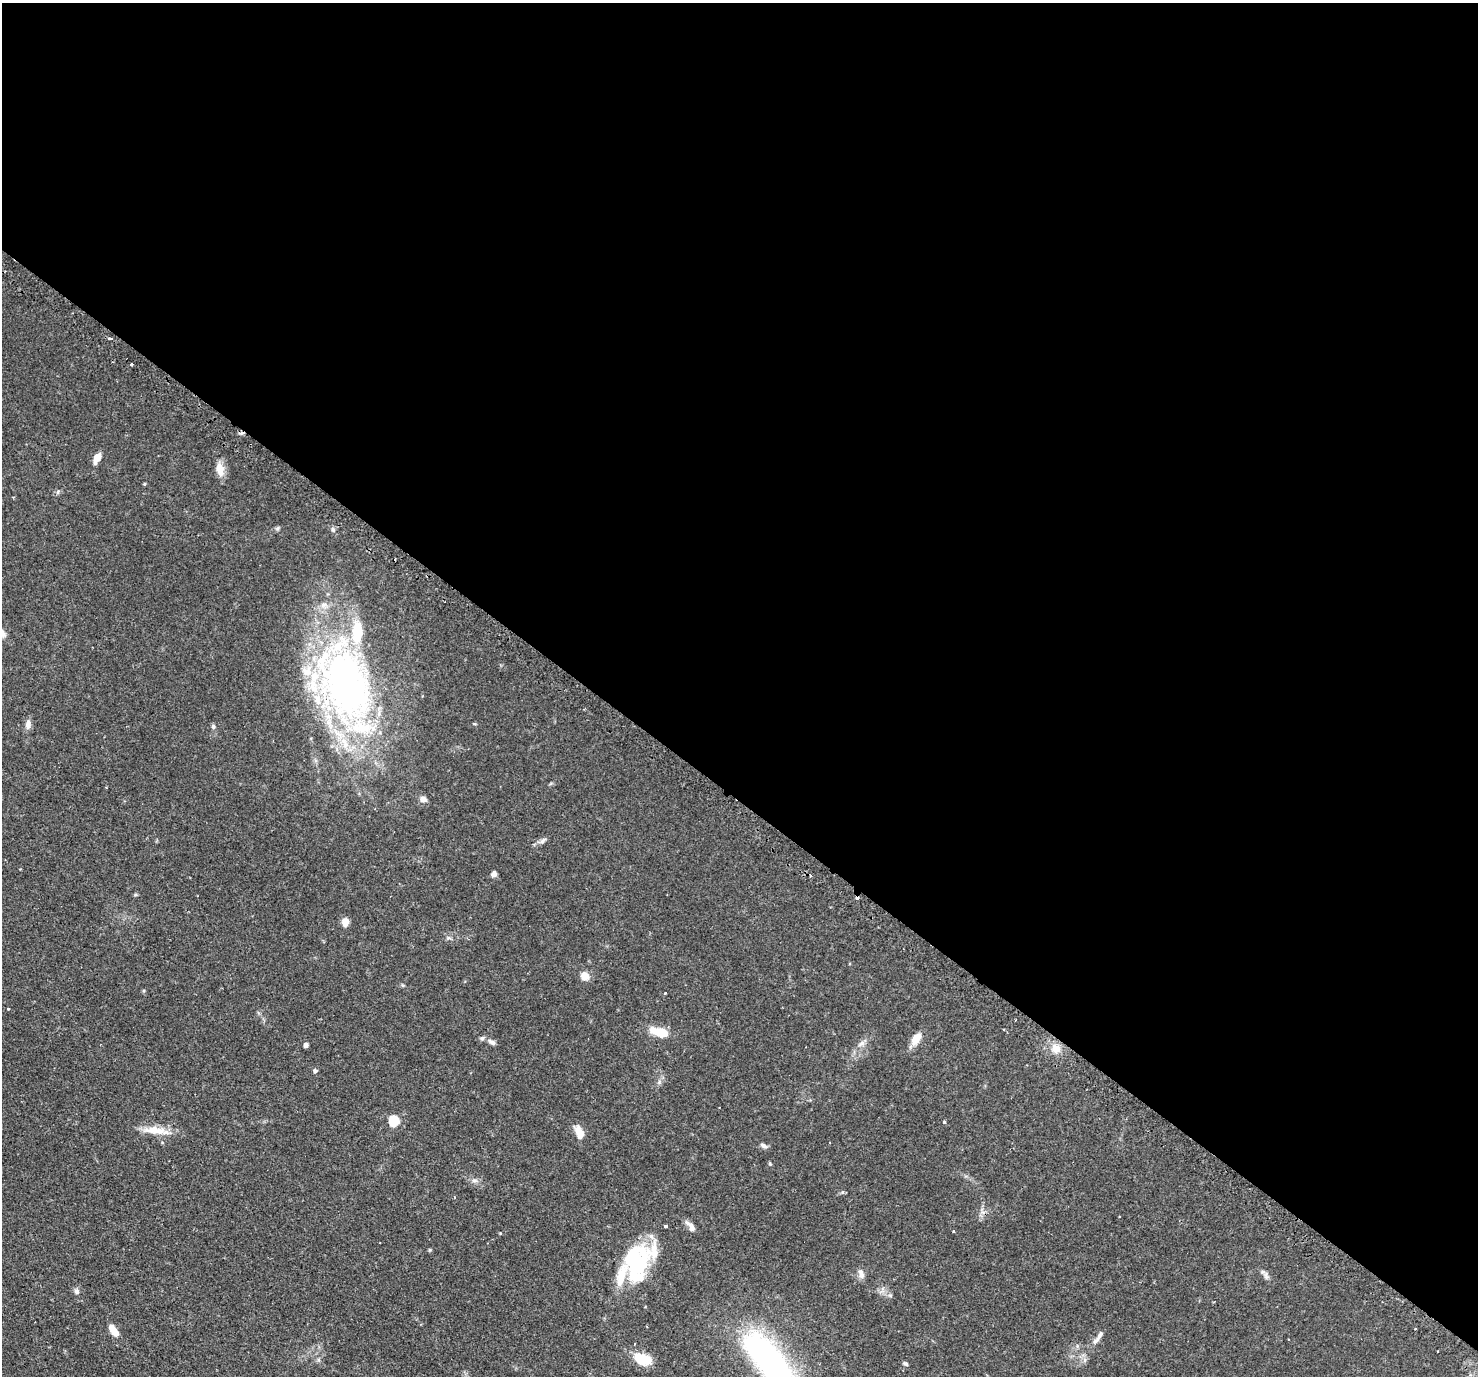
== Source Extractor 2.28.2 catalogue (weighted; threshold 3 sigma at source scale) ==
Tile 3 of 4 x 4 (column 3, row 1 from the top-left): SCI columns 2999-4474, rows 4448-5821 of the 5999 x 6005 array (HDU 1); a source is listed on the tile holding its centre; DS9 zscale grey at full resolution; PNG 1480 x 1378 px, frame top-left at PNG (2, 3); no overlay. Shown black and unused: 58% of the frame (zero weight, under 2 of 3 exposures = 4% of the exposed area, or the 3 px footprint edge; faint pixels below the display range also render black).
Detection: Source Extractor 2.28.2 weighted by HDU 2 'WHT'; one run over the whole footprint, this tile lists its part. Background 0.109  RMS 0.0066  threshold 0.0297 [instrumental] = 3 sigma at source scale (4.5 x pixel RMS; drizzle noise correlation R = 1.50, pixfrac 1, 0.05/0.05 arcsec/px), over >= 5 px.
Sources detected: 59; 1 inside a brighter object's white glare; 1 cosmic-ray / hot-pixel residue — not listed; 8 inside a brighter listed object's ellipse — not listed separately; the other 49 listed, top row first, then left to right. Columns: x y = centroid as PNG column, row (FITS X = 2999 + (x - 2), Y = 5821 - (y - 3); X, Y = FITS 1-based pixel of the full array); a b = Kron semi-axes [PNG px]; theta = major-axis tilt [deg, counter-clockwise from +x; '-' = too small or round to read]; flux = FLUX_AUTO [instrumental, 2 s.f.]
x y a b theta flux
110 338 4 3 - 2.5
131 364 3 3 - 2.3
97 458 12 6 61 6.6
220 469 18 10 -78 7
278 528 6 4 70 0.97
333 529 7 5 -59 1.6
323 605 9 8 - 3.3
2 633 14 7 -60 3.2
346 685 70 44 -67 310
28 724 14 7 85 3.2
213 726 6 6 - 1.4
106 787 2 2 - 0.57
423 799 8 6 -16 3.2
543 841 12 5 38 2.3
494 874 6 6 - 2.2
345 922 9 7 89 5
448 938 8 3 -6 1.1
585 976 9 8 - 6.4
665 993 3 3 - 0.63
8 1009 3 3 - 0.58
660 1032 19 8 -16 16
916 1039 12 7 57 9.8
492 1042 12 6 -31 2.6
861 1044 12 5 31 2.6
306 1045 4 4 - 2.3
1056 1048 11 10 - 6.8
315 1071 5 4 - 1.7
394 1121 6 5 - 42
944 1122 4 3 - 2.2
156 1130 40 9 -6 11
579 1132 15 8 -64 7.6
763 1146 9 5 -28 2
770 1164 5 4 - 0.7
474 1180 10 4 0 1.8
665 1226 3 3 - 2
692 1228 13 8 -69 3.5
953 1231 3 3 - 0.56
500 1233 4 3 - 0.51
636 1266 48 24 74 54
861 1274 15 7 -77 3
1266 1277 9 4 -71 1.6
77 1291 7 6 - 2.1
890 1295 6 4 -19 1
1415 1329 2 2 - 0.66
114 1331 16 7 -56 7.3
1096 1340 16 6 44 2.8
642 1359 20 11 -20 16
771 1363 69 22 -51 210
905 1364 7 4 -30 1.2
Isophote crosses this tile's border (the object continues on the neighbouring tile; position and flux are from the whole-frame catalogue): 2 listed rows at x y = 2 633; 771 1363